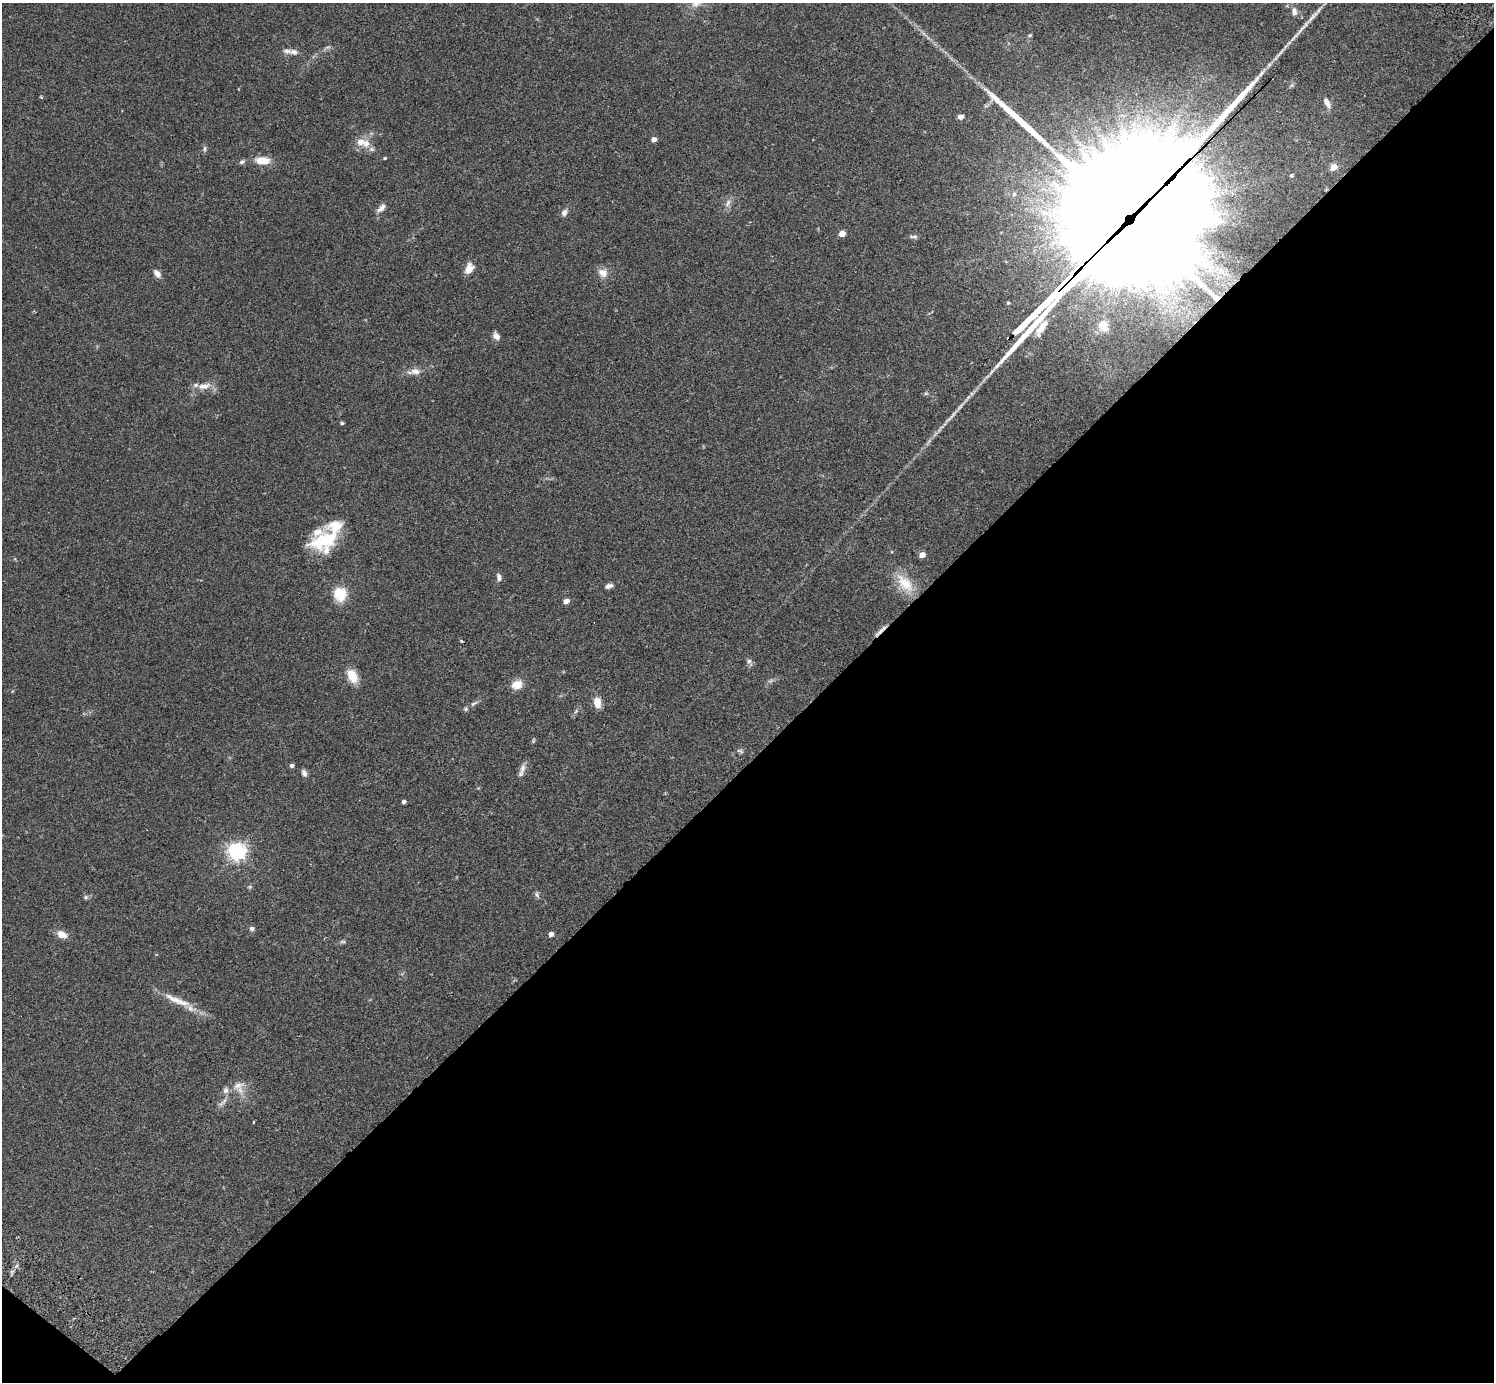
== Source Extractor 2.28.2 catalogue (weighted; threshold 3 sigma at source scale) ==
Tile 15 of 4 x 4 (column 3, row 4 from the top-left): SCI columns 3032-4523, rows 346-1725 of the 6059 x 6069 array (HDU 1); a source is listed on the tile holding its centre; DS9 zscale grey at full resolution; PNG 1496 x 1384 px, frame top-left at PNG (2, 3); no overlay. Shown black and unused: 46% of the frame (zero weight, under 2 of 3 exposures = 3% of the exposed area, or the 3 px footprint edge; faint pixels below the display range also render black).
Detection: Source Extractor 2.28.2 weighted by HDU 2 'WHT'; one run over the whole footprint, this tile lists its part. Background 0.109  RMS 0.0064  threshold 0.0288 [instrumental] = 3 sigma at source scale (4.5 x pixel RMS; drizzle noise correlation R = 1.50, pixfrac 1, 0.05/0.05 arcsec/px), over >= 5 px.
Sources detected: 78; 2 too faint to see at this stretch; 1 inside a brighter object's white glare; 3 long thin detections or spike segments (spike, bleed or trail) — not listed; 9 inside a brighter listed object's ellipse — not listed separately; the other 63 listed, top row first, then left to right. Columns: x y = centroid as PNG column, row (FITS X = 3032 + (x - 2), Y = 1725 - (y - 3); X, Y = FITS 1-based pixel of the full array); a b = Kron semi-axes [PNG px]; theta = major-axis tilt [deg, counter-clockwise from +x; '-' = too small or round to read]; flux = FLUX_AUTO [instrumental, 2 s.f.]
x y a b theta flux
1294 11 12 7 -84 2.9
1030 35 5 4 - 0.76
294 52 11 7 -11 3.1
41 97 4 3 - 0.62
1327 103 15 7 -64 3.4
961 117 7 5 3 2.3
654 139 4 4 - 4.3
360 142 10 9 - 5.6
204 149 10 4 85 1.2
372 149 8 6 -1 1.7
385 158 4 4 - 0.63
263 160 13 7 -5 11
242 162 7 5 22 1.6
1334 167 5 4 - 10
1291 175 5 4 - 1.5
728 203 13 6 61 3
381 208 12 6 43 3.4
564 213 9 7 71 2.6
1122 215 95 79 36 24000
842 234 5 4 - 7.6
913 237 13 4 -5 1.6
469 268 14 9 62 5.8
157 273 11 6 -50 3.2
603 273 14 11 -34 5.2
1103 326 12 10 -75 9.3
1041 328 21 8 52 7.1
496 336 9 7 -49 2.9
415 371 15 8 0 4.5
204 386 19 8 11 6.6
951 416 33 5 46 6.4
342 423 5 3 - 0.87
324 541 39 18 20 29
922 555 5 4 - 6.9
499 577 10 6 -75 2.3
905 583 31 16 -48 16
609 586 8 5 18 2.8
340 594 17 15 -82 14
566 601 4 4 - 5.4
880 631 20 4 41 3.4
462 641 3 3 - 0.92
749 662 9 7 -55 2
352 676 18 11 -62 9.2
517 685 13 10 26 6.9
597 702 14 9 -81 5.4
474 703 12 5 29 1.9
576 711 6 5 - 1.1
533 740 7 4 71 0.78
740 751 10 5 -18 1.4
292 765 5 4 - 1.8
522 768 15 7 78 3.5
304 773 9 6 -70 2.2
404 802 4 4 - 1.9
237 852 7 6 - 270
250 887 6 5 - 0.91
537 895 10 5 -57 1.4
86 897 7 5 -21 1.2
252 928 7 6 - 1.6
62 934 10 7 -24 6.7
551 934 4 4 - 3.3
343 942 9 4 0 1.1
175 1000 34 9 -26 11
238 1085 16 11 14 6.5
253 1122 3 2 - 0.49
Overlapping masked pixels (flux is a lower limit): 2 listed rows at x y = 1122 215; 880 631